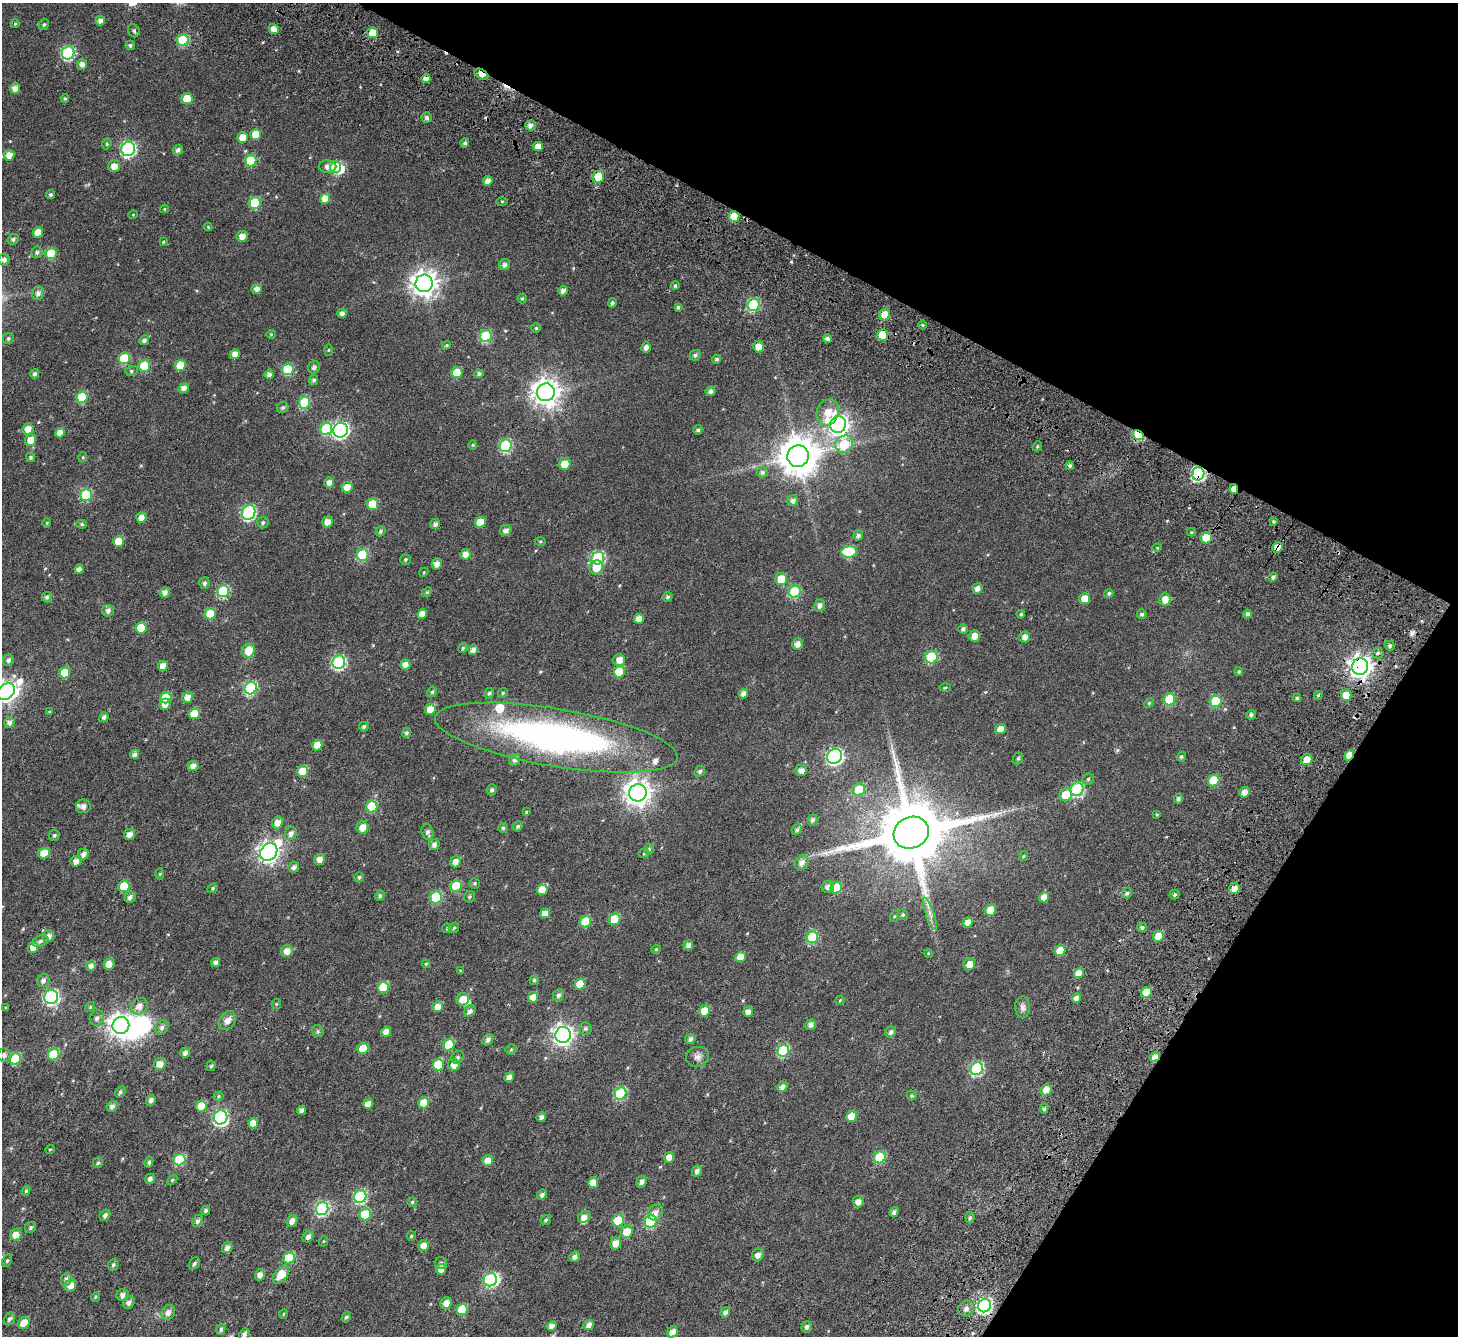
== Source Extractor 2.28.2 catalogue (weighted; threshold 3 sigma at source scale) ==
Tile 8 of 4 x 4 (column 4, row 2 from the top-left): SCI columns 4544-5999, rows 3159-4492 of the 6169 x 6251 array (HDU 1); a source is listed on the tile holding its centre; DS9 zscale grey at full resolution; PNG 1460 x 1338 px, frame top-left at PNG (2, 3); each listed source drawn as its Kron ellipse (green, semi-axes under 4 px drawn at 4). Shown black and unused: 26% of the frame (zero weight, under 4 of 7 exposures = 11% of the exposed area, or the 3 px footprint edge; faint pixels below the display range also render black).
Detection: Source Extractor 2.28.2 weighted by HDU 2 'WHT'; one run over the whole footprint, this tile lists its part. Background 0.0168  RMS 0.0054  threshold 0.0222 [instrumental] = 3 sigma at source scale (4.09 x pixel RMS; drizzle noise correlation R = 1.36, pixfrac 0.8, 0.0396/0.0396 arcsec/px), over >= 5 px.
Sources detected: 454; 6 inside a brighter object's white glare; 3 cosmic-ray / hot-pixel residue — neither listed nor drawn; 4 inside a brighter listed object's ellipse — not listed separately; the other 441 listed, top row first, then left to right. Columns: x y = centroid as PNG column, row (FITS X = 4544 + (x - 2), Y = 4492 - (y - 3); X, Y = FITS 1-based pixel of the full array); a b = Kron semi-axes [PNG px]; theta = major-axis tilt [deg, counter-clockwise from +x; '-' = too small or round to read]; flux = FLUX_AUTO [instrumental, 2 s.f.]
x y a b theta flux
100 20 5 4 - 2.1
15 24 4 4 - 0.48
44 24 6 5 - 0.81
274 29 5 5 - 3
134 31 7 5 -59 0.89
373 33 5 5 - 6.8
183 40 6 6 - 23
130 45 4 4 - 0.93
68 53 7 6 - 51
82 64 5 5 - 2.3
481 74 7 4 -29 5.7
426 79 5 4 - 2.5
15 88 5 5 - 2.8
65 98 4 3 - 0.53
187 98 5 5 - 9.3
427 117 5 5 - 1.3
531 125 5 5 - 2
256 134 5 5 - 6.8
243 137 5 5 - 5.2
465 143 5 4 - 1
107 144 5 4 - 0.64
538 146 5 5 - 3.6
128 149 7 7 - 82
178 150 5 5 - 1.4
9 155 5 5 - 3.7
251 161 6 5 - 19
114 166 6 6 - 3.6
328 167 9 6 -2 2.5
336 167 6 5 - 16
598 177 6 5 - 9
488 181 5 4 - 2.8
50 194 5 4 - 0.85
325 199 5 5 - 5.5
502 201 5 3 - 0.45
255 203 6 5 - 19
164 209 4 4 - 0.46
133 215 5 3 - 0.35
734 216 5 5 - 9.3
208 227 4 4 - 0.39
38 232 5 5 - 4.9
242 236 5 5 - 3.2
13 239 6 5 - 1
163 242 4 3 - 0.48
37 252 6 5 - 1.1
51 253 6 5 - 16
4 260 6 6 - 1.4
504 265 5 5 - 1.7
424 283 9 8 - 400
675 285 4 4 - 0.84
257 289 5 5 - 2.4
563 291 5 4 - 2.3
38 293 7 6 - 1.8
522 298 5 4 - 0.57
612 303 5 4 - 1.1
753 305 6 6 - 39
678 307 4 3 - 0.75
342 313 5 4 - 1.7
885 315 6 5 - 6.6
923 325 4 3 - 0.47
536 328 4 4 - 0.64
271 334 5 4 - 0.47
882 335 5 5 - 11
486 336 6 6 - 29
8 339 6 5 - 0.82
827 339 4 4 - 1.7
144 340 5 4 - 1.4
446 345 4 3 - 0.53
646 347 5 4 - 2.2
758 347 5 5 - 4
328 350 5 3 - 0.43
235 354 5 5 - 3.4
695 355 5 5 - 1.2
124 358 6 5 - 17
717 359 4 4 - 1
144 366 6 5 - 18
180 366 5 5 - 11
314 367 6 5 - 1.5
288 369 6 5 - 20
131 371 6 5 - 0.92
457 372 5 5 - 11
35 374 5 4 - 1
269 374 5 4 - 1.9
479 374 4 4 - 1
314 380 5 4 - 1
184 388 5 5 - 2.6
711 391 5 4 - 1.7
546 392 9 9 - 470
82 397 6 5 - 18
304 402 6 5 - 26
283 407 6 5 - 0.89
828 412 13 11 70 6.5
838 425 8 8 - 250
28 429 6 5 - 4.7
326 429 6 6 - 20
340 430 7 7 - 120
698 430 5 4 - 0.97
60 433 5 4 - 3.6
1138 435 6 4 -34 26
30 440 6 5 - 4.7
844 444 9 8 - 16
473 445 4 4 - 0.47
505 446 6 6 - 38
1037 446 5 4 - 0.71
798 456 11 10 - 1100
31 457 4 4 - 0.79
83 457 5 3 - 0.41
565 464 6 5 - 7.1
1070 466 4 4 - 0.95
762 472 5 5 - 1.3
1198 474 7 6 - 64
329 483 5 5 - 2.5
347 487 5 5 - 4.2
1234 489 5 4 - 3.6
86 495 6 5 - 26
793 501 5 5 - 1.8
373 504 6 5 - 13
249 512 8 6 62 69
141 518 5 5 - 3
327 522 5 5 - 3.3
480 522 5 5 - 8
1273 522 4 3 - 0.58
47 523 5 3 - 0.39
263 523 6 5 - 1
82 524 5 4 - 0.71
435 524 5 5 - 1.5
506 530 6 5 - 2.2
380 531 5 4 - 0.82
1191 532 4 4 - 0.51
858 535 5 5 - 1.4
1206 538 5 5 - 10
119 541 5 5 - 8.7
540 541 5 3 - 0.51
1277 547 5 5 - 2.8
1157 548 5 3 - 0.38
849 552 8 6 6 22
465 554 5 5 - 3.4
362 555 6 5 - 30
598 558 7 6 - 46
406 559 5 5 - 0.71
437 564 5 5 - 2.7
596 568 7 7 - 5.9
79 569 5 4 - 2
424 572 5 3 - 0.4
1273 577 5 4 - 1.2
781 579 6 6 - 9.3
204 583 6 5 - 1.2
977 588 5 5 - 2.2
223 591 6 6 - 32
427 592 5 4 - 0.6
795 592 6 5 - 26
165 593 5 5 - 1.9
1109 593 4 4 - 1
47 597 5 5 - 1.2
667 597 5 5 - 0.97
1084 599 5 5 - 5.2
1165 599 6 5 - 3.8
819 605 6 5 - 1.8
108 611 6 5 - 1.8
210 614 5 5 - 11
422 614 5 4 - 3.5
1021 614 4 4 - 0.61
1142 614 5 4 - 1
1247 614 4 4 - 1.4
639 619 5 5 - 3.6
141 628 5 5 - 10
963 629 5 5 - 1.3
975 636 6 5 - 3.7
1025 637 5 5 - 2.2
797 644 6 5 - 2.5
1390 646 5 4 - 0.94
463 648 5 4 - 0.68
473 650 5 4 - 2.4
248 651 7 6 - 7.5
1378 653 6 5 - 1.1
931 657 6 6 - 29
8 660 6 5 - 1.4
619 660 6 6 - 3.6
339 662 7 6 - 67
405 665 5 5 - 3.1
163 666 5 5 - 3.7
1360 667 8 8 - 300
619 672 6 5 - 14
1239 672 4 4 - 0.73
65 673 5 5 - 10
251 688 6 6 - 47
945 688 5 3 - 0.5
6 692 10 7 41 190
432 692 5 4 - 0.76
489 693 5 4 - 0.83
503 693 5 4 - 0.6
743 693 5 4 - 2.3
1318 695 4 3 - 0.5
1346 695 5 5 - 5.7
188 697 5 5 - 3.3
166 698 6 5 - 13
1297 698 4 4 - 0.7
1169 699 6 5 - 21
1216 701 6 5 - 22
1149 703 5 4 - 0.53
165 704 5 5 - 2.7
430 709 5 5 - 4.9
49 712 4 4 - 0.4
194 714 5 5 - 9.7
1251 715 4 4 - 1.2
104 717 5 4 - 1.3
9 722 5 5 - 1.5
364 727 5 4 - 0.93
1001 729 5 5 - 3.9
406 733 5 4 - 0.94
556 738 123 29 -10 170
317 745 5 5 - 5
135 754 5 4 - 1.7
1349 755 5 4 - 9.5
835 756 8 7 - 99
1181 757 5 4 - 0.73
1018 758 6 4 71 0.81
514 760 6 5 - 1.5
1307 760 6 5 - 4.7
193 766 5 5 - 2.4
801 770 6 6 - 2.6
303 771 5 5 - 11
700 771 6 5 - 1.1
1088 779 6 5 - 0.78
1214 780 6 5 - 17
1077 789 7 6 - 48
492 790 5 5 - 1.1
859 790 6 6 - 15
1244 792 5 5 - 2.9
638 793 9 8 - 430
1066 795 7 6 - 9.3
1178 799 5 4 - 1.2
83 806 7 7 - 2.4
372 806 6 5 - 17
526 812 4 3 - 0.39
1157 814 4 3 - 0.45
812 820 5 4 - 1.3
277 823 6 5 - 3.6
518 826 5 4 - 0.86
362 827 6 5 - 3.9
503 828 5 5 - 0.78
797 830 5 5 - 1
428 832 8 6 -75 1.5
291 833 7 5 61 1.9
911 833 18 15 24 4800
130 834 5 5 - 2.6
54 835 5 5 - 0.93
434 844 6 5 - 1.8
649 849 5 5 - 0.78
269 852 9 8 - 230
44 853 6 5 - 6.3
644 853 5 5 - 0.52
83 854 6 5 - 2.1
1023 856 5 3 - 0.41
320 860 5 5 - 3.5
76 861 5 5 - 3
455 862 5 5 - 3.1
801 863 8 6 55 2.4
294 867 5 5 - 1.6
160 874 6 4 88 0.52
359 877 5 4 - 0.81
474 883 5 5 - 0.76
124 886 6 5 - 13
456 886 6 5 - 16
828 887 6 6 - 1.9
213 888 5 4 - 0.69
836 888 6 5 - 10
1234 888 6 5 - 3.5
542 890 5 5 - 8
1127 893 5 5 - 1.1
1175 894 5 5 - 0.81
380 896 5 4 - 0.92
130 897 6 5 - 1.5
436 897 6 6 - 25
469 897 6 5 - 0.83
1044 897 5 5 - 4
990 910 6 5 - 8.6
545 913 5 4 - 4.3
930 914 17 4 -71 2.4
903 915 5 5 - 0.77
895 916 5 3 - 0.48
615 919 6 5 - 14
585 922 6 5 - 15
968 923 5 5 - 4
447 928 5 5 - 0.55
454 928 6 4 42 0.63
1142 928 5 4 - 1.2
48 936 6 5 - 2.3
1158 936 6 5 - 5.5
812 937 6 5 - 26
40 941 8 5 20 1.2
688 945 5 5 - 2.1
33 947 5 5 - 4.1
656 949 5 4 - 0.48
287 951 6 5 - 3.7
1060 951 5 5 - 7.3
928 953 4 3 - 0.39
740 957 5 5 - 5
216 962 5 4 - 2
109 964 5 5 - 4.1
426 964 4 4 - 0.44
969 964 6 5 - 4.3
91 966 5 5 - 2.2
460 971 4 4 - 0.41
1079 973 5 5 - 4.9
43 980 7 6 - 1.6
534 980 5 4 - 0.8
580 984 5 5 - 9.5
383 987 5 5 - 14
1146 992 5 5 - 11
558 995 6 5 - 1.4
51 997 7 7 - 79
533 997 5 5 - 5.2
1076 998 5 4 - 2.4
463 999 6 6 - 5.4
840 1000 5 4 - 0.56
276 1004 5 4 - 0.49
139 1006 9 8 - 3.2
90 1007 5 4 - 0.58
438 1007 5 5 - 4.2
1022 1007 11 7 -90 1.8
6 1008 4 3 - 0.41
470 1011 6 5 - 1.4
705 1011 5 5 - 7.9
748 1012 5 5 - 2.7
97 1018 8 7 - 1.7
227 1021 10 7 55 3.1
121 1025 8 8 - 330
810 1025 5 5 - 1.9
162 1027 7 6 - 1.5
585 1028 6 6 - 0.98
318 1031 6 5 - 0.87
386 1032 5 4 - 3.3
891 1032 6 5 - 1.6
563 1035 8 7 - 220
690 1039 5 5 - 1.5
488 1040 6 5 - 1.5
449 1045 6 5 - 15
363 1049 6 5 - 8.7
511 1049 5 5 - 0.61
783 1051 6 5 - 32
185 1053 5 4 - 2
4 1055 6 6 - 1.5
54 1055 6 5 - 21
457 1057 7 5 45 1
698 1057 11 10 - 2.3
1155 1057 5 4 - 3.4
15 1059 6 5 - 20
160 1064 6 5 - 3.9
438 1065 6 5 - 13
454 1065 6 5 - 3.5
211 1066 5 4 - 0.74
977 1068 7 6 - 48
509 1077 5 4 - 2.7
782 1087 5 4 - 2.3
1046 1090 6 5 - 3.9
120 1092 6 4 63 1
620 1094 6 5 - 34
912 1095 5 5 - 0.61
218 1096 5 4 - 0.55
151 1100 5 4 - 1.8
424 1103 5 5 - 8
368 1104 5 4 - 3.3
112 1106 6 5 - 1.7
201 1106 5 5 - 8.5
1044 1109 5 4 - 0.85
302 1110 5 4 - 1.8
851 1116 5 5 - 6.8
220 1117 7 7 - 80
541 1117 5 4 - 1.5
253 1123 5 5 - 4.7
50 1149 5 3 - 0.37
669 1157 5 5 - 4.1
880 1157 6 5 - 21
180 1160 6 5 - 26
488 1161 5 5 - 5.4
149 1162 5 4 - 0.95
98 1163 5 5 - 0.79
697 1171 6 5 - 1.9
150 1179 5 4 - 1.7
172 1180 6 4 45 0.51
642 1182 6 5 - 1.7
593 1183 5 5 - 5.5
26 1191 5 4 - 0.58
542 1195 5 4 - 1.4
360 1196 6 6 - 47
412 1202 5 4 - 0.64
858 1202 5 5 - 2.4
322 1209 6 6 - 54
206 1211 4 4 - 1
656 1212 8 7 - 2.6
894 1212 5 4 - 1.4
365 1214 6 5 - 17
105 1215 6 5 - 1.6
584 1217 7 5 36 2.7
970 1218 5 4 - 0.85
546 1220 5 4 - 0.75
618 1220 6 5 - 14
197 1221 6 5 - 1.4
292 1221 6 5 - 2.5
651 1221 6 6 - 37
31 1227 6 5 - 0.84
627 1232 6 6 - 7.8
16 1235 5 5 - 4.3
411 1236 4 4 - 0.58
308 1237 6 5 - 1.5
324 1241 5 3 - 0.39
615 1243 6 5 - 3.5
423 1246 5 5 - 3.9
227 1248 6 4 57 1.9
758 1255 6 5 - 2.3
574 1257 6 5 - 1.6
289 1258 6 5 - 19
7 1261 7 4 62 0.71
441 1263 6 6 - 0.94
194 1264 7 5 53 1
113 1265 6 5 - 0.79
441 1269 5 5 - 3.1
260 1275 6 5 - 2.9
281 1275 10 6 49 7.8
66 1279 7 5 67 1.4
490 1280 7 6 - 55
70 1285 6 5 - 4.1
122 1295 6 6 - 1.7
95 1297 4 4 - 0.52
129 1302 7 5 62 1.6
446 1303 6 5 - 3.5
985 1305 7 6 - 87
966 1308 8 7 - 1.7
462 1310 6 5 - 12
168 1312 8 6 59 2.6
725 1312 5 4 - 1.6
283 1314 4 3 - 0.36
346 1317 6 4 58 0.84
9 1319 7 5 56 1.1
24 1323 6 5 - 5.6
589 1325 5 4 - 2.4
552 1326 5 4 - 2.6
807 1327 6 5 - 1.4
221 1329 6 4 79 0.91
673 1332 6 5 - 3.5
244 1334 6 5 - 1.7
Overlapping masked pixels (flux is a lower limit): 12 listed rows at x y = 481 74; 426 79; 734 216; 1138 435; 1198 474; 1234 489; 1206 538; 1277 547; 1360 667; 1349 755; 1155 1057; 985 1305
Isophote crosses this tile's border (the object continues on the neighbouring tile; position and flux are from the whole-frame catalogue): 2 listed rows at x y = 6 692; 244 1334